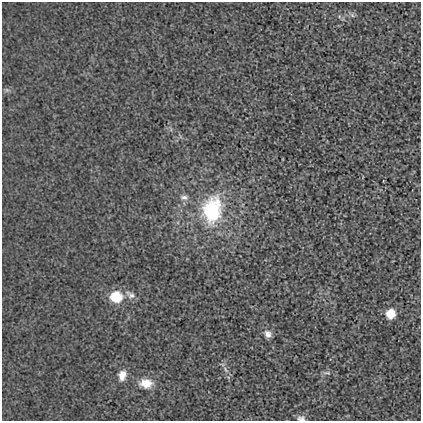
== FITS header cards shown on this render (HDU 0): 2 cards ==
NAXIS1  =                  419
NAXIS2  =                  419

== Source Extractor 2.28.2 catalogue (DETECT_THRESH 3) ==
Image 419 x 419 px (HDU 0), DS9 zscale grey, 1 PNG px = 1 image px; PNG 423 x 423 px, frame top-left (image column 1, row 419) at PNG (2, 2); no overlay
Background 0.00171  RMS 0.018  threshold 0.053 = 3 sigma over >= 5 px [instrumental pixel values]
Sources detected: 13; all 13 listed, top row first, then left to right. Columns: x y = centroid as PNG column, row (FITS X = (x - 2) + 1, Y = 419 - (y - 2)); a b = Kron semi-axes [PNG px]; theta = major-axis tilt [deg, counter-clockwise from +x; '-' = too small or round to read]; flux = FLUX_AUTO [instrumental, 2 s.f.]
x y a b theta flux
352 15 6 5 - 2.3
7 90 6 5 - 2.1
184 197 10 7 -5 5
212 210 31 22 79 91
130 295 16 8 -33 6.7
116 297 12 11 - 31
390 314 7 7 - 25
268 334 10 8 -63 6
226 370 9 4 -60 3
327 373 10 4 -4 2.7
122 375 12 8 73 11
146 383 14 10 -6 18
301 418 11 7 -1 4.6
At the frame edge (FLAGS 8, measured only in part): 1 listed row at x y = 301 418